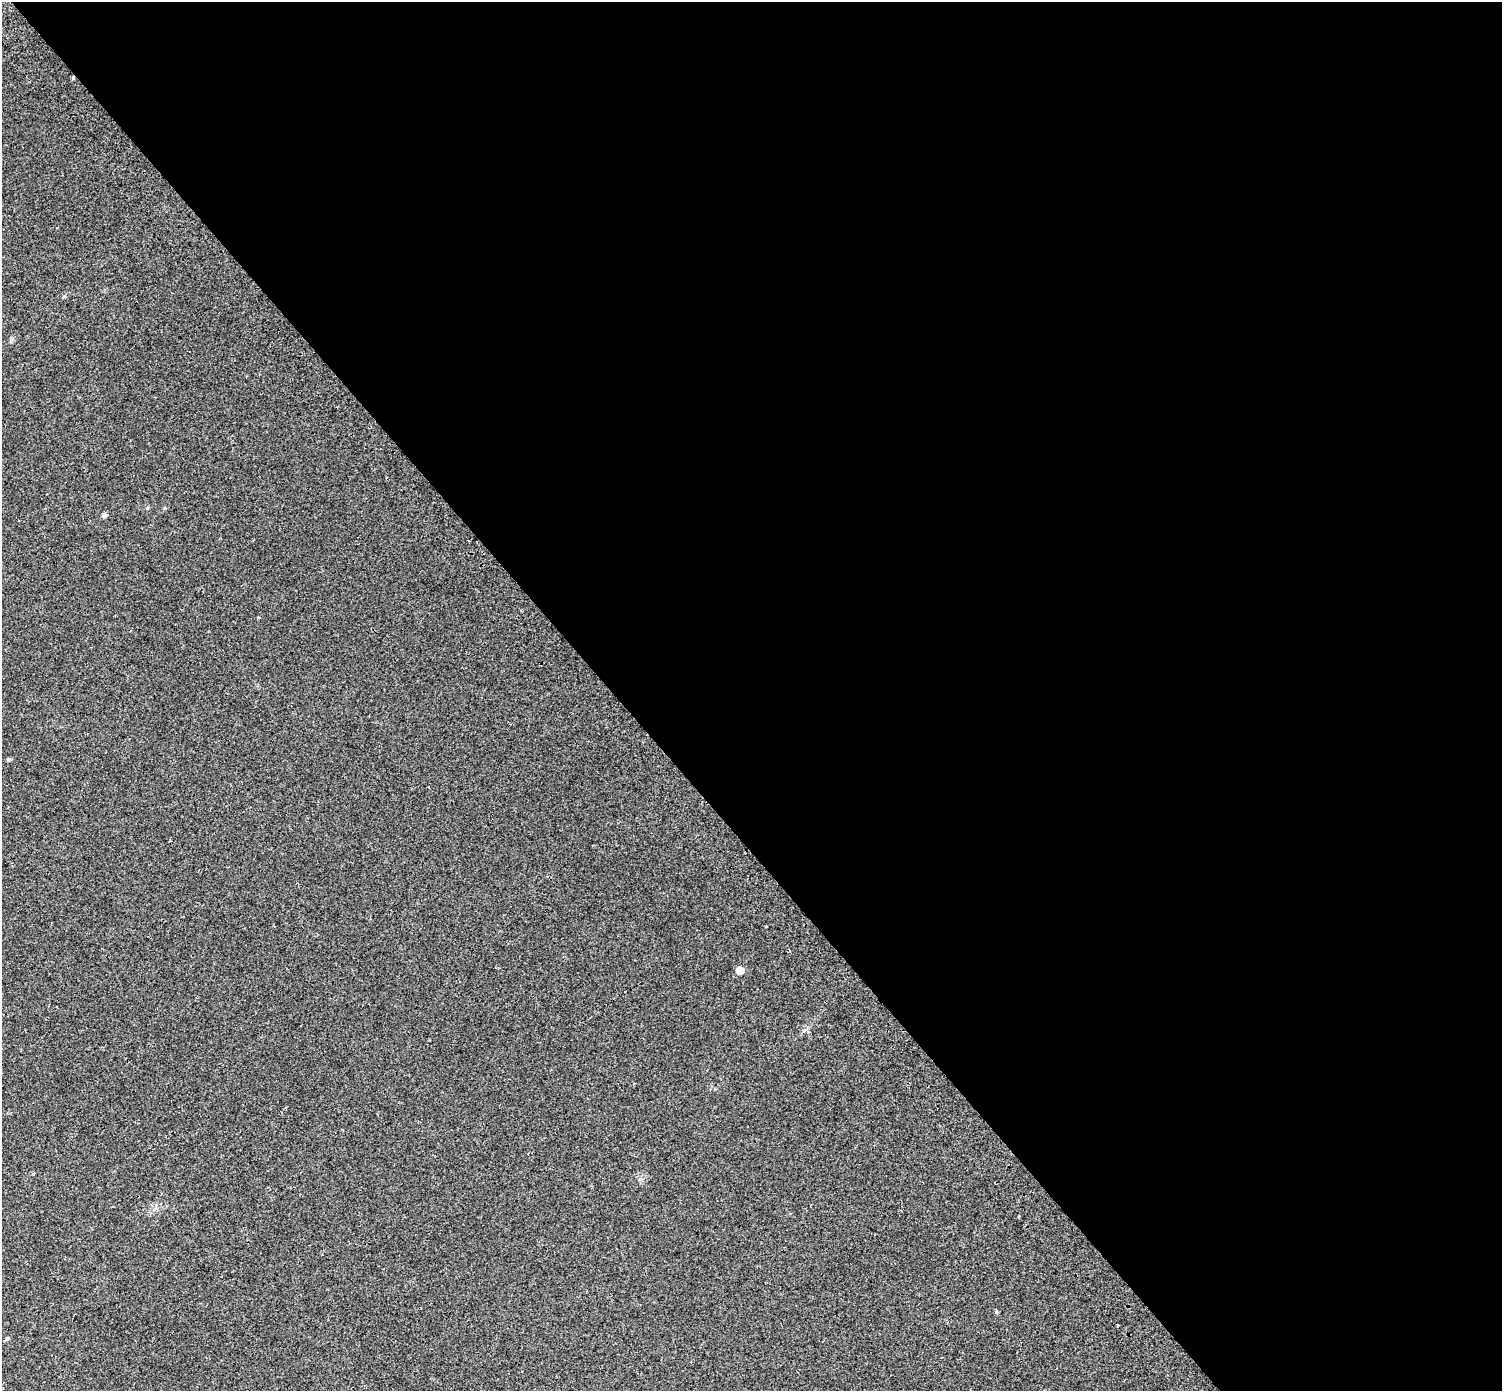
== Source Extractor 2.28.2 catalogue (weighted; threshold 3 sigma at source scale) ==
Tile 8 of 4 x 4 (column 4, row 2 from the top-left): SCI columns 4566-6065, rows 3072-4460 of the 6126 x 6079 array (HDU 1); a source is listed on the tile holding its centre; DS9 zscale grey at full resolution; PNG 1504 x 1393 px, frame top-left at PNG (2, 2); no overlay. Shown black and unused: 59% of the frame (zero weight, under 2 of 3 exposures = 4% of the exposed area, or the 3 px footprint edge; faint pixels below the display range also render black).
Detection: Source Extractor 2.28.2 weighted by HDU 2 'WHT'; one run over the whole footprint, this tile lists its part. Background 0.0555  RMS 0.011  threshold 0.0511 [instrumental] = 3 sigma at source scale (4.5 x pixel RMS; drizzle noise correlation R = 1.50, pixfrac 1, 0.0396/0.0396 arcsec/px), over >= 5 px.
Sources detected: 8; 1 cosmic-ray / hot-pixel residue — not listed; the other 7 listed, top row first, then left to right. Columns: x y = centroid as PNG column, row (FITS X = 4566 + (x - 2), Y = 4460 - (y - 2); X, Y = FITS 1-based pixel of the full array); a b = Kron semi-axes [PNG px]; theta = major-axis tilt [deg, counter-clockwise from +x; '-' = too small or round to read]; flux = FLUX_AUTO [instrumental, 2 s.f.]
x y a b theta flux
73 78 3 3 - 6.2
104 515 6 5 - 2.8
8 759 4 4 - 1.9
740 970 6 5 - 14
996 1312 5 4 - 1.6
1117 1325 3 2 - 1.1
7 1338 5 5 - 1.9
Overlapping masked pixels (flux is a lower limit): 1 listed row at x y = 73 78